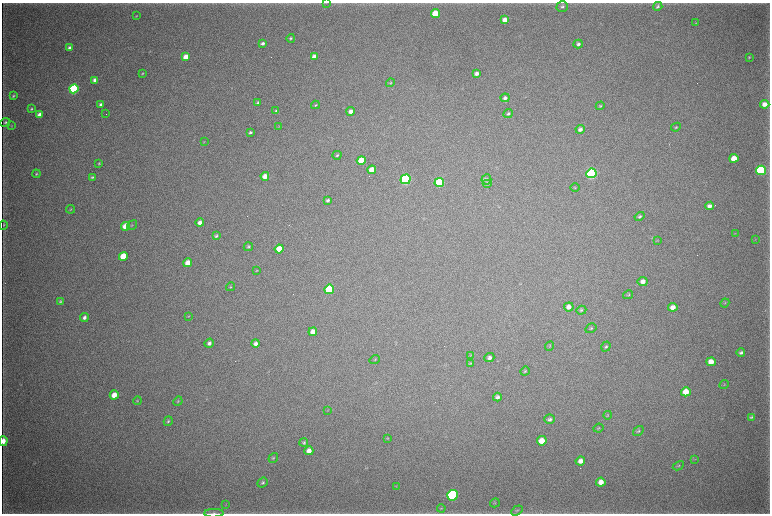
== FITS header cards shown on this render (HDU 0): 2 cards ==
NAXIS1  =                 1536 / length of data axis 1
NAXIS2  =                 1023 / length of data axis 2

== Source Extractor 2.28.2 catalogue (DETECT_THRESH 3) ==
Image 1536 x 1023 px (HDU 0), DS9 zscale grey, zoomed out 1/2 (1 PNG px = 2 x 2 image px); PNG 772 x 516 px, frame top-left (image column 1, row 1022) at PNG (2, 3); each listed source drawn as its Kron ellipse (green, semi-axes under 4 px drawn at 4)
Background 3910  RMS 35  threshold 106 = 3 sigma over >= 5 px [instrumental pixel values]
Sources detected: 131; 5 cannot appear on this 1/2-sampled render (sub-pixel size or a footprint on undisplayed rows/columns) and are neither listed nor drawn; the other 126 listed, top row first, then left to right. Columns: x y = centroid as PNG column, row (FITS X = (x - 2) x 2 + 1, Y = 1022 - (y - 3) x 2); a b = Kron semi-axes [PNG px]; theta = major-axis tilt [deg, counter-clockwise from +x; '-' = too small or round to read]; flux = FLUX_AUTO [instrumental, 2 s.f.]
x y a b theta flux
326 3 3 2 - 3.1e+03
562 6 5 5 - 1.5e+04
658 6 5 4 - 1.2e+04
435 13 4 4 - 1.7e+05
136 16 4 3 - 5.0e+03
505 20 4 3 - 6.7e+04
696 23 3 2 - 3.4e+03
291 38 4 3 - 1.0e+04
263 43 3 3 - 2.0e+04
578 44 4 4 - 1.9e+04
69 48 4 3 - 2.4e+04
186 57 4 4 - 8.2e+04
314 57 4 3 - 6.0e+04
749 57 3 3 - 6.2e+03
477 73 4 3 - 2.8e+04
142 74 4 3 - 7.7e+03
95 80 4 3 - 4.4e+04
390 83 4 4 - 7.7e+03
74 89 5 4 - 1.2e+06
13 96 3 3 - 8.8e+03
505 98 4 4 - 2.0e+04
258 102 4 3 - 1.2e+04
101 104 4 3 - 1.8e+04
765 104 4 4 - 5.4e+04
315 105 4 3 - 7.9e+03
600 106 4 3 - 9.4e+03
31 109 3 3 - 8.8e+03
276 111 3 3 - 1.2e+04
351 111 4 4 - 3.8e+04
106 114 2 1 - 1.4e+03
508 114 5 4 - 1.3e+04
40 115 4 3 - 5.8e+04
5 122 5 4 - 1.2e+04
12 126 3 2 - 4.2e+03
278 127 4 2 - 4.3e+03
676 127 5 3 - 9.2e+03
580 129 4 4 - 2.6e+04
250 132 3 3 - 1.2e+04
204 142 3 2 - 4.3e+03
337 155 5 3 - 9.5e+03
734 158 4 4 - 1.0e+05
361 160 4 4 - 1.7e+05
99 163 3 2 - 5.8e+03
372 170 4 4 - 1.1e+05
761 170 5 4 - 1.0e+06
591 173 5 5 - 1.9e+06
36 174 4 3 - 8.9e+03
265 176 4 4 - 6.2e+04
92 177 4 3 - 1.0e+04
406 179 5 4 - 1.6e+06
486 179 5 5 - 1.7e+04
439 182 5 4 - 7.1e+05
487 183 5 4 - 1.6e+04
575 188 4 3 - 5.7e+03
327 200 4 3 - 1.5e+04
709 206 4 4 - 3.0e+04
71 209 4 3 - 5.7e+03
640 216 5 4 - 1.4e+04
200 223 4 4 - 3.6e+04
3 225 4 3 - 6.0e+03
132 225 5 3 - 8.1e+03
126 226 4 4 - 1.4e+05
735 233 3 2 - 4.0e+03
216 236 3 3 - 1.2e+04
755 239 3 2 - 2.4e+03
657 241 3 3 - 4.5e+03
248 247 5 3 - 9.3e+03
279 249 4 4 - 1.3e+05
123 256 4 4 - 1.8e+05
188 263 4 4 - 8.5e+04
256 271 3 3 - 4.5e+03
643 281 5 4 - 4.0e+04
231 287 5 3 - 7.1e+03
329 289 5 4 - 5.1e+05
628 295 5 3 - 7.9e+03
60 301 4 4 - 9.6e+03
725 303 5 3 - 7.1e+03
569 307 5 4 - 4.0e+04
673 307 4 4 - 5.2e+04
581 310 5 4 - 9.8e+03
189 316 4 3 - 6.2e+03
84 317 4 4 - 2.4e+04
591 328 6 3 32 8.7e+03
313 332 4 4 - 5.7e+04
209 343 5 4 - 2.1e+04
256 343 4 4 - 2.9e+04
550 346 5 3 - 6.9e+03
606 346 5 3 - 1.1e+04
741 352 4 4 - 1.7e+04
471 355 4 2 - 4.1e+03
489 358 5 4 - 2.5e+04
375 359 5 3 - 6.6e+03
711 362 5 4 - 8.1e+04
470 363 4 3 - 6.4e+03
525 371 5 4 - 8.3e+03
724 384 5 3 - 6.2e+03
686 392 5 4 - 9.8e+04
114 395 4 4 - 7.1e+04
497 397 4 4 - 2.0e+04
137 401 4 3 - 5.4e+03
178 401 5 3 - 6.6e+03
327 410 3 2 - 4.2e+03
608 415 4 3 - 5.8e+03
751 417 4 3 - 9.9e+03
550 419 5 4 - 2.1e+04
168 421 5 3 - 9.8e+03
598 428 5 3 - 6.4e+03
638 431 6 3 34 9.6e+03
388 438 4 2 - 4.2e+03
3 441 5 3 - 6.8e+04
542 441 5 4 - 1.0e+05
304 442 4 4 - 1.1e+04
309 451 4 4 - 4.6e+04
273 458 5 3 - 7.9e+03
695 459 3 2 - 4.0e+03
580 461 5 4 - 4.1e+04
678 466 6 3 27 1.0e+04
601 482 4 4 - 5.2e+04
263 483 6 4 39 1.4e+04
396 486 3 2 - 3.7e+03
452 495 5 5 - 1.6e+06
495 503 5 3 - 5.7e+03
226 504 3 2 - 3.8e+03
441 508 4 3 - 5.4e+03
517 510 6 4 33 1.3e+04
214 513 10 3 2 1.9e+04
At the frame edge (FLAGS 8, measured only in part): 3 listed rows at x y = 326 3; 3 441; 214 513
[5 sub-pixel or undisplayed-footprint detections neither listed nor drawn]